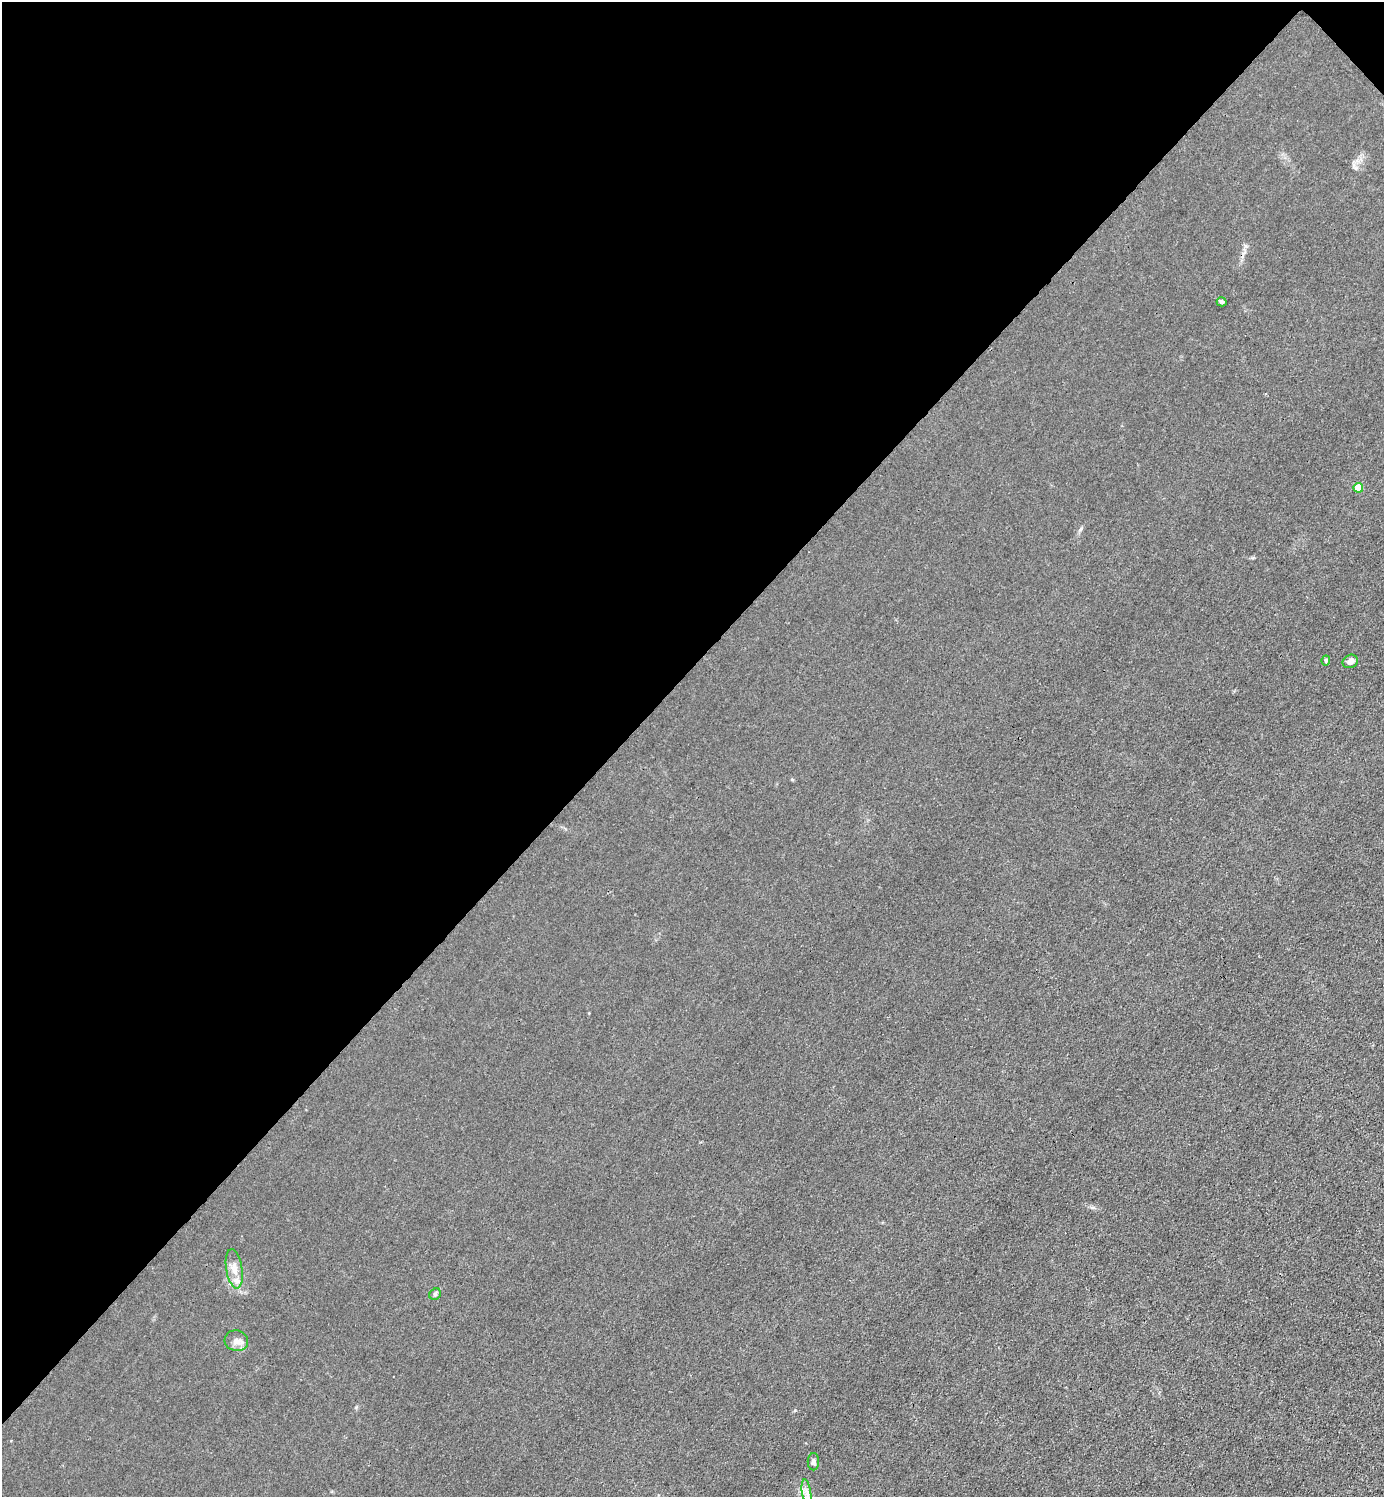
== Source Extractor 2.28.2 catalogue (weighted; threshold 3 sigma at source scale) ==
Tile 2 of 4 x 4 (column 2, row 1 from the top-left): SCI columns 1683-3064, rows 4488-5982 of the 5985 x 5985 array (HDU 1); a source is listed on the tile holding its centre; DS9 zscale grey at full resolution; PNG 1386 x 1499 px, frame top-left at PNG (2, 2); each listed source drawn as its Kron ellipse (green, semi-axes under 4 px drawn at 4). Shown black and unused: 45% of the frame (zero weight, under 3 of 4 exposures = <1% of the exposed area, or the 3 px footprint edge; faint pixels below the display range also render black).
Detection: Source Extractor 2.28.2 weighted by HDU 2 'WHT'; one run over the whole footprint, this tile lists its part. Background 0.0215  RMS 0.0062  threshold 0.0279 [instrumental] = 3 sigma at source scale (4.5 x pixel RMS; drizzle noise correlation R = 1.50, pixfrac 1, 0.05/0.05 arcsec/px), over >= 5 px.
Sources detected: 10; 1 inside a brighter listed object's ellipse — not listed separately; the other 9 listed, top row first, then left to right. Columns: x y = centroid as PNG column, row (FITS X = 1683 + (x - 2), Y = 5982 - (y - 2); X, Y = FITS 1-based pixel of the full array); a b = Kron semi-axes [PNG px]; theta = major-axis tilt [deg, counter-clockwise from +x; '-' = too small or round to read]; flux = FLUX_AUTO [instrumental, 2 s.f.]
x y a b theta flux
1222 302 5 4 - 1.2
1358 488 5 4 - 9
1326 660 5 4 - 0.88
1350 661 8 6 30 3.2
234 1269 20 8 -80 5.4
435 1294 6 5 - 1.2
236 1341 12 10 -13 3.8
813 1462 8 6 89 1.8
806 1492 13 4 -82 2.8